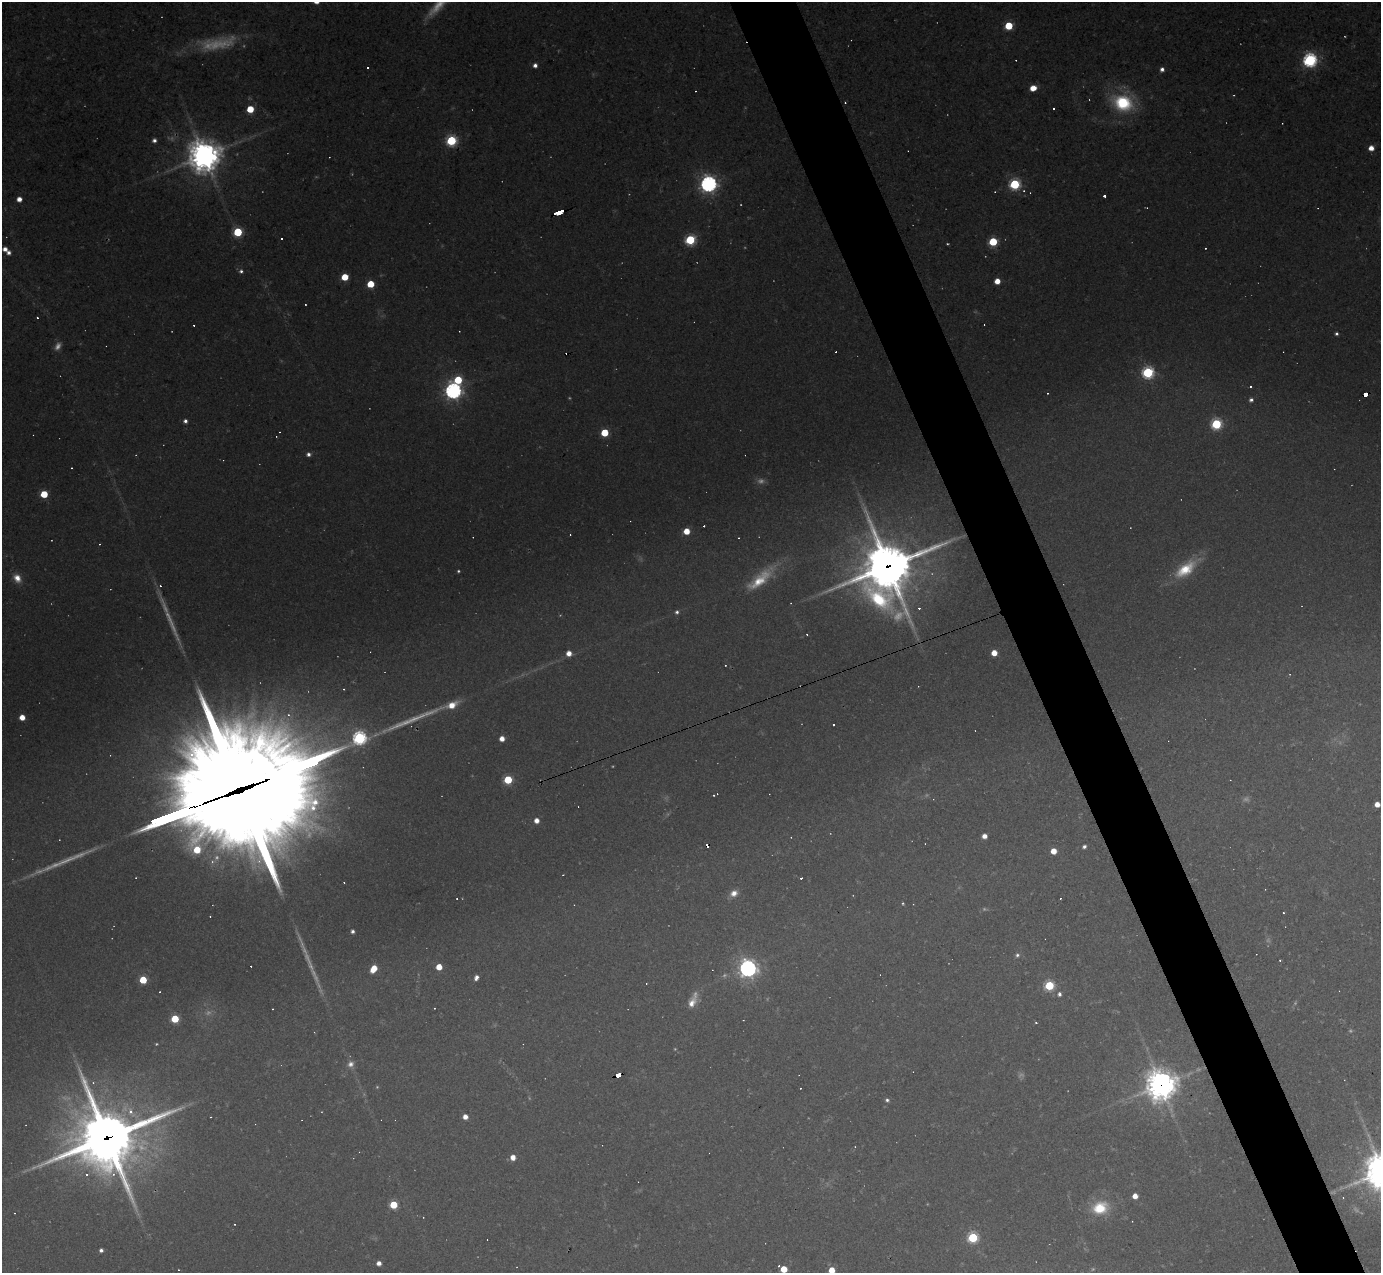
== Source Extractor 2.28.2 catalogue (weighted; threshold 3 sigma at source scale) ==
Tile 6 of 4 x 4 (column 2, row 2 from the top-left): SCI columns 1381-2759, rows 2817-4087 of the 5518 x 5505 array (HDU 1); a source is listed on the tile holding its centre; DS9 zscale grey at full resolution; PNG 1383 x 1275 px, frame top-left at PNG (2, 2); no overlay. Shown black and unused: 5% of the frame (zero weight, under 2 of 3 exposures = <1% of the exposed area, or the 3 px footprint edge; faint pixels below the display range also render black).
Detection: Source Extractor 2.28.2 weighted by HDU 2 'WHT'; one run over the whole footprint, this tile lists its part. Background 0.0441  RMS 0.0075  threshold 0.0336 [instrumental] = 3 sigma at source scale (4.5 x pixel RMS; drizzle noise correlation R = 1.50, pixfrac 1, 0.05/0.05 arcsec/px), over >= 5 px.
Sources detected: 184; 26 too faint to see at this stretch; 53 cosmic-ray / hot-pixel residue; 3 long thin detections or spike segments (spike, bleed or trail) — not listed; the other 102 listed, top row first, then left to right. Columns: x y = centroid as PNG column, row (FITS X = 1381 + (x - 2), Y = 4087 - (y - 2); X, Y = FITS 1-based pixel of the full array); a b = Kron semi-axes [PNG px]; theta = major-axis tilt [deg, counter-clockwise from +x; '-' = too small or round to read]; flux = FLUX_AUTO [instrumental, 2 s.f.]
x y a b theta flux
1009 26 5 5 - 38
1310 60 6 6 - 200
535 65 4 4 - 3.9
367 68 3 3 - 4.2
1162 69 4 4 - 3.5
1033 88 6 4 14 12
1123 103 24 18 -16 55
250 109 5 5 - 24
154 140 5 5 - 3.2
451 141 6 6 - 87
1371 148 5 4 - 8.6
204 156 11 11 - 1300
709 184 7 7 - 370
1015 184 6 6 - 93
1024 191 4 4 - 0.96
995 192 3 2 - 0.55
1104 196 3 3 - 4.6
19 199 4 4 - 6.9
1147 208 3 2 - 0.55
558 212 8 3 20 91
238 232 5 5 - 53
690 240 6 5 - 74
993 242 5 5 - 47
1205 248 2 2 - 0.66
5 249 4 4 - 5.4
9 252 5 5 - 3.7
241 271 5 5 - 2.1
345 277 5 5 - 22
997 281 5 4 - 11
371 284 5 5 - 26
305 304 2 2 - 0.67
1336 334 4 4 - 1.9
1148 372 6 6 - 120
458 380 6 6 - 39
1250 386 3 3 - 1.7
453 391 7 6 - 350
1047 393 3 3 - 0.78
1366 394 5 3 - 50
1251 400 5 4 - 2.6
185 421 4 4 - 2.8
1216 424 6 6 - 96
605 433 5 5 - 33
308 454 5 5 - 3.1
44 494 5 5 - 29
687 531 5 5 - 17
739 538 2 2 - 0.53
888 567 25 21 68 3000
1185 569 31 15 38 30
17 578 11 8 -54 8.3
760 579 39 13 41 27
677 612 5 5 - 2.1
569 653 5 5 - 8.3
994 653 5 4 - 13
725 665 2 2 - 0.62
451 705 15 7 19 14
22 717 4 4 - 11
502 739 4 4 - 7.5
508 780 5 5 - 46
237 791 101 37 20 41000
714 795 3 2 - 1.2
1377 804 5 4 - 8.8
537 820 5 4 - 6.9
984 836 4 4 - 6.9
1084 847 4 4 - 2.8
1054 851 5 4 - 12
563 875 3 2 - 0.44
801 878 3 2 - 2.8
734 893 10 8 29 6.6
903 903 4 3 - 0.97
1283 913 3 2 - 1.3
353 931 4 3 - 2.4
1017 955 6 6 - 2.3
1280 960 3 2 - 0.74
439 967 5 5 - 14
748 968 7 7 - 450
374 969 6 5 - 18
476 978 5 4 - 4
143 980 5 5 - 29
1049 985 6 5 - 61
1059 994 5 5 - 2.8
692 1003 15 9 62 8.1
175 1019 5 5 - 35
351 1064 9 9 - 4.9
618 1075 6 4 15 79
1161 1085 11 11 - 1200
887 1100 5 4 - 1.9
131 1112 18 8 -48 12
211 1117 3 2 - 0.47
465 1117 4 4 - 6.8
106 1138 29 26 15 4000
513 1157 5 5 - 8.2
87 1174 4 4 - 4.2
1135 1196 4 4 - 8.8
1343 1198 4 4 - 0.8
394 1205 5 5 - 34
1100 1208 20 15 16 29
235 1224 3 2 - 0.69
973 1237 6 6 - 82
101 1250 4 4 - 2.7
379 1263 4 4 - 5.7
784 1269 5 5 - 20
832 1270 5 5 - 16
Overlapping masked pixels (flux is a lower limit): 8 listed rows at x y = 204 156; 558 212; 1366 394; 888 567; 237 791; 618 1075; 1161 1085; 106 1138
Isophote crosses this tile's border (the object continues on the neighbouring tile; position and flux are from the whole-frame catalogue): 3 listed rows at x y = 237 791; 784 1269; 832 1270